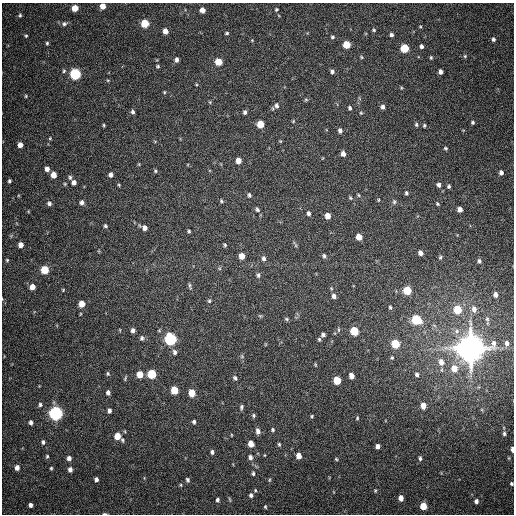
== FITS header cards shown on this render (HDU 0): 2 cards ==
NAXIS1  =                  512
NAXIS2  =                  512

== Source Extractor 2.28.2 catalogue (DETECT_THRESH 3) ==
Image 512 x 512 px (HDU 0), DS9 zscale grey, 1 PNG px = 1 image px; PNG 516 x 516 px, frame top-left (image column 1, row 512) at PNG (2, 3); no overlay
Background 361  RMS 8.5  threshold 25.6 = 3 sigma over >= 5 px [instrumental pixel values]
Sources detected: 191; all 191 listed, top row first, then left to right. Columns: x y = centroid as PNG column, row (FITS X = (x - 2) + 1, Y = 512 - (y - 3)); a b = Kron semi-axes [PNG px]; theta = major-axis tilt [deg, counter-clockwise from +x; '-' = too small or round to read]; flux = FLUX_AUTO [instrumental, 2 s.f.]
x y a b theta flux
103 6 5 4 - 4.8e+03
75 8 5 5 - 8.6e+03
276 9 4 3 - 7.0e+02
202 10 5 4 - 4.4e+03
20 15 6 4 89 8.6e+02
145 23 5 5 - 2.1e+04
64 24 7 6 - 1.4e+03
420 27 4 3 - 4.8e+02
374 30 4 3 - 6.8e+02
165 31 5 4 - 3.9e+03
227 33 4 3 - 8.2e+02
391 35 4 4 - 1.5e+03
26 36 4 3 - 6.4e+02
332 37 6 5 - 1.0e+03
493 39 4 4 - 1.4e+03
252 40 4 4 - 5.4e+02
47 43 4 4 - 7.6e+02
346 45 5 5 - 1.5e+04
421 46 4 4 - 1.4e+03
404 48 5 5 - 2.6e+04
465 56 5 4 - 7.0e+02
361 57 5 4 - 6.6e+02
431 57 5 4 - 7.0e+02
176 60 6 4 80 1.8e+03
218 62 5 5 - 1.2e+04
158 66 5 5 - 7.9e+02
64 71 5 4 - 7.9e+02
332 71 5 4 - 1.4e+03
440 72 4 4 - 2.2e+03
75 74 6 5 - 7.5e+04
108 80 5 3 - 6.1e+02
401 88 5 3 - 5.4e+02
164 92 5 4 - 6.2e+02
26 96 4 3 - 5.9e+02
306 100 6 4 28 7.9e+02
210 102 5 4 - 6.4e+02
277 105 8 6 -85 2.1e+03
382 107 6 5 - 1.8e+03
350 108 5 4 - 1.1e+03
133 112 6 4 -75 1.3e+03
245 112 6 5 - 1.3e+03
361 113 4 4 - 6.2e+02
293 121 5 4 - 6.3e+02
472 122 4 4 - 9.0e+02
260 124 5 5 - 1.2e+04
104 125 4 3 - 6.9e+02
416 125 5 4 - 9.5e+02
424 125 4 4 - 8.0e+02
340 131 6 5 - 1.7e+03
50 138 4 4 - 5.8e+02
280 141 5 3 - 5.3e+02
20 145 5 5 - 3.7e+03
445 148 4 3 - 7.8e+02
343 154 6 5 - 2.7e+03
238 161 5 5 - 5.0e+03
139 164 5 3 - 5.3e+02
47 169 5 5 - 2.8e+03
155 171 5 4 - 8.0e+02
501 173 4 4 - 2.3e+03
53 175 5 5 - 5.9e+03
110 175 6 5 - 1.7e+03
70 177 5 5 - 1.1e+03
9 181 4 3 - 1.0e+03
74 182 5 5 - 2.5e+03
65 184 5 4 - 6.4e+02
119 185 4 3 - 6.1e+02
438 185 5 5 - 1.9e+03
449 186 5 4 - 9.7e+02
406 193 5 4 - 9.6e+02
249 195 6 5 - 1.2e+03
359 195 5 3 - 6.4e+02
350 198 5 4 - 7.2e+02
378 200 5 3 - 5.3e+02
221 201 6 4 -45 8.8e+02
82 202 5 5 - 1.9e+03
394 202 7 5 89 1.1e+03
49 203 6 6 - 1.5e+03
437 204 5 3 - 7.6e+02
257 209 7 5 -56 1.2e+03
460 209 5 4 - 3.3e+03
309 213 5 4 - 1.4e+03
328 216 5 5 - 5.5e+03
105 226 5 4 - 8.8e+02
145 228 6 6 - 2.9e+03
189 231 4 4 - 7.8e+02
359 237 5 5 - 7.5e+03
295 244 11 3 -64 8.8e+02
21 245 5 4 - 4.0e+03
225 245 5 4 - 7.9e+02
420 253 5 4 - 2.4e+03
242 256 5 5 - 6.3e+03
324 256 5 4 - 1.2e+03
440 257 5 5 - 9.1e+02
264 258 7 5 -86 1.7e+03
7 260 4 4 - 6.8e+02
479 261 4 4 - 1.1e+03
45 270 5 5 - 1.8e+04
258 275 7 5 82 1.3e+03
190 286 10 3 -79 1.1e+03
32 287 5 5 - 5.3e+03
63 290 4 4 - 5.5e+02
407 290 6 5 - 2.1e+04
495 295 5 4 - 2.1e+03
334 296 6 5 - 2.1e+03
209 301 6 5 - 9.7e+02
82 304 5 5 - 7.0e+03
390 307 5 4 - 8.1e+02
474 309 7 6 - 3.1e+03
457 310 5 5 - 2.0e+04
260 316 6 5 - 7.2e+02
286 319 6 5 - 8.1e+02
487 319 7 6 - 1.2e+03
416 320 6 5 - 3.4e+04
120 330 5 3 - 4.4e+02
133 330 5 4 - 1.9e+03
338 330 6 3 -82 6.7e+02
354 331 6 5 - 2.7e+04
323 335 4 4 - 1.5e+03
142 338 7 6 - 1.5e+03
170 339 6 5 - 1.1e+05
319 339 5 4 - 7.7e+02
507 343 7 6 - 2.1e+03
395 344 6 5 - 2.4e+04
471 348 9 9 - 1.8e+06
174 352 8 6 -75 2.0e+03
242 356 6 5 - 9.0e+02
392 358 5 4 - 6.9e+02
441 362 9 7 -76 4.3e+03
315 365 6 3 -71 5.6e+02
454 368 7 7 - 6.8e+03
108 374 6 5 - 9.6e+02
152 374 6 5 - 3.1e+04
417 374 6 5 - 1.3e+03
140 375 5 5 - 9.0e+03
351 376 5 4 - 3.8e+03
125 378 7 3 65 7.2e+02
235 378 7 5 -61 1.1e+03
337 380 5 5 - 1.7e+04
174 390 5 5 - 1.7e+04
108 392 6 5 - 1.9e+03
192 393 6 5 - 1.1e+04
40 404 6 5 - 1.2e+03
423 405 5 4 - 5.5e+03
241 407 7 4 82 1.2e+03
109 410 5 4 - 1.9e+03
56 413 6 5 - 2.0e+05
254 416 6 5 - 1.1e+03
312 416 4 4 - 6.7e+02
357 418 5 4 - 7.4e+02
31 422 5 4 - 1.7e+03
194 422 5 4 - 1.3e+03
273 430 5 5 - 9.8e+02
125 431 5 3 - 5.5e+02
258 431 7 5 -77 2.7e+03
504 433 6 4 -89 1.1e+03
231 435 4 3 - 4.4e+02
117 436 5 5 - 9.3e+03
122 440 6 4 -81 1.0e+03
43 442 6 5 - 1.3e+03
251 444 5 4 - 6.3e+03
279 444 5 4 - 8.6e+02
378 446 4 4 - 2.2e+03
512 449 5 3 - 2.6e+03
212 452 5 4 - 1.5e+03
265 455 4 3 - 4.3e+02
47 456 6 4 74 8.3e+02
299 456 5 4 - 4.9e+03
250 457 7 6 - 2.1e+03
69 458 5 5 - 2.2e+03
420 458 5 3 - 1.1e+03
509 458 5 3 - 5.1e+02
336 459 4 4 - 6.5e+02
17 467 5 5 - 3.5e+03
51 468 4 3 - 7.1e+02
70 469 5 5 - 2.4e+03
253 473 6 4 -88 1.1e+03
96 479 4 4 - 1.6e+03
187 480 6 4 -71 1.2e+03
269 480 5 4 - 7.0e+02
512 484 4 4 - 8.8e+02
255 490 5 4 - 7.6e+02
375 491 5 4 - 6.4e+02
251 495 6 5 - 1.5e+03
401 498 5 4 - 4.0e+03
230 499 7 3 -80 7.4e+02
217 500 5 4 - 1.3e+03
476 501 6 5 - 1.9e+03
30 505 4 4 - 2.2e+03
423 506 5 5 - 1.1e+04
265 507 5 4 - 7.5e+02
105 514 5 2 - 8.8e+02
At the frame edge (FLAGS 8, measured only in part): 4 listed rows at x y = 103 6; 512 449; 512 484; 105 514